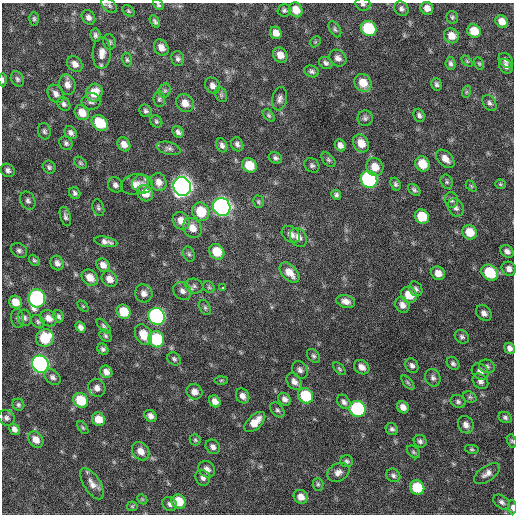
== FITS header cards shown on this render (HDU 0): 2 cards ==
NAXIS1  =                  512 / Axis length
NAXIS2  =                  512 / Axis length

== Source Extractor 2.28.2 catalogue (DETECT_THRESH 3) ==
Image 512 x 512 px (HDU 0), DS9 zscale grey, 1 PNG px = 1 image px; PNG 516 x 516 px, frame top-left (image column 1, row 512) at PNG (2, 3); each listed source drawn as its Kron ellipse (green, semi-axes under 4 px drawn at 4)
Background 583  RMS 18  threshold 53.2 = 3 sigma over >= 5 px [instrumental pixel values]
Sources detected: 215; all 215 listed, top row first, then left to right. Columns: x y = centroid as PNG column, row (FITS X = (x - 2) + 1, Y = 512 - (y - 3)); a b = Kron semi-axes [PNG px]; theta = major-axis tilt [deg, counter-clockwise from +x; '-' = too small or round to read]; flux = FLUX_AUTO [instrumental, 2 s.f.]
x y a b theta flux
363 4 8 6 -13 2800
109 5 9 5 -44 2900
158 5 6 4 -44 2100
427 8 6 6 - 8000
401 9 7 6 - 3700
284 10 6 6 - 2800
296 10 8 6 -55 15000
128 11 7 4 -41 1900
88 17 8 6 -53 4500
452 17 6 5 - 2300
34 19 7 4 -89 2400
155 21 7 4 -59 2800
502 22 7 5 -43 11000
369 28 8 7 - 71000
335 29 9 5 -59 2500
474 31 7 6 - 22000
276 33 6 5 - 8800
95 35 6 5 - 3100
451 36 8 7 - 14000
109 42 8 6 -76 2700
315 42 6 4 45 1600
161 48 8 6 -57 8600
102 53 16 9 87 11000
280 55 8 6 -56 11000
338 58 9 7 -40 5600
178 59 7 6 - 3700
127 60 7 5 -74 2200
506 60 8 6 -50 3700
467 61 6 4 -45 1600
326 63 7 5 -31 3300
450 63 6 5 - 3000
75 64 9 6 -47 7300
479 64 6 4 -62 1600
506 66 8 6 -52 4900
312 71 7 5 -23 3100
17 79 8 6 -63 3200
3 80 6 3 -88 2500
363 83 9 8 - 18000
436 84 6 5 - 2800
67 85 10 8 -77 7700
213 86 8 7 - 6200
165 91 7 5 68 2600
466 92 6 4 71 1500
94 93 9 8 - 21000
56 94 10 7 -56 6000
221 95 7 5 -69 2600
159 99 8 5 -83 2400
280 99 12 7 78 5100
91 101 9 8 - 4500
185 103 10 8 -45 11000
490 103 8 6 -54 3300
64 104 7 6 - 3200
146 111 7 6 - 3000
82 113 8 6 -51 15000
269 115 7 4 -46 2100
419 115 7 5 -67 3300
365 118 7 7 - 3300
156 121 6 5 - 2200
100 123 9 7 -42 39000
44 131 8 6 -76 2900
178 132 6 5 - 3800
71 133 7 5 -49 3900
66 143 7 6 - 3100
361 143 9 7 -59 15000
124 144 7 6 - 8200
237 144 7 6 - 3900
222 145 7 5 -66 4000
340 145 6 5 - 5700
169 148 12 6 -15 4100
275 158 7 5 -26 3100
445 159 11 7 -44 9300
328 160 8 5 -45 2600
80 163 7 5 -41 2400
423 164 8 7 - 24000
249 165 8 6 -42 24000
312 165 8 6 -41 3200
49 167 7 6 - 2700
375 167 9 8 - 14000
8 170 7 6 - 3800
369 179 9 8 - 230000
159 182 9 7 -69 8700
447 182 7 6 - 2400
135 184 14 10 15 11000
143 184 10 9 - 7500
395 184 6 5 - 2800
500 184 5 4 - 1500
115 185 8 7 - 4100
182 186 9 8 - 900000
471 186 6 4 -45 1500
414 190 7 4 -44 2700
75 193 6 5 - 3000
145 193 8 7 - 17000
336 195 5 4 - 2700
451 200 8 7 - 3500
28 201 9 7 -62 4300
258 202 6 5 - 2000
222 207 9 8 - 500000
98 208 8 5 -71 2700
456 208 9 7 -63 4900
201 212 9 8 - 36000
65 216 10 5 -75 3600
422 216 7 7 - 32000
181 221 9 8 - 12000
192 228 10 9 - 13000
470 232 7 7 - 21000
291 234 10 7 -37 7600
298 237 10 7 -54 7000
106 242 12 5 -11 5700
19 250 9 6 -34 3800
507 251 7 5 -35 4900
217 252 8 7 - 28000
189 254 8 5 -74 2700
34 260 6 4 -48 2100
57 263 7 6 - 5000
103 265 7 6 - 7800
509 269 7 6 - 5700
289 273 12 7 -47 14000
438 273 7 6 - 10000
490 273 9 7 -41 47000
90 278 9 7 -43 11000
109 279 9 7 -50 9800
194 286 9 7 -17 4100
209 287 6 5 - 2000
222 287 3 2 - 2700
416 289 8 6 -61 3700
182 291 10 8 -45 6100
144 293 9 8 - 7200
409 295 8 7 - 21000
37 298 9 8 - 240000
346 301 9 6 -14 7200
15 302 7 6 - 14000
402 305 8 6 -56 6800
83 306 6 4 -45 1400
205 308 8 5 -63 2200
124 312 7 6 - 31000
484 313 9 6 -47 5400
58 316 6 5 - 2500
157 316 9 8 - 320000
18 318 9 6 -82 3200
24 318 8 6 -76 3500
48 318 9 7 -40 8900
38 322 7 6 - 2700
104 326 9 4 -48 2600
80 327 6 4 -56 4600
143 335 11 8 -63 20000
105 336 7 5 -48 2300
462 337 7 6 - 3100
45 338 9 8 - 43000
156 339 8 7 - 73000
510 348 6 5 - 5100
103 349 6 5 - 3000
313 356 8 5 -49 2700
174 359 7 6 - 2700
453 363 7 5 -49 2700
40 364 9 8 - 430000
412 366 8 6 -62 4000
487 366 8 6 -20 3300
362 367 8 6 -37 7500
339 369 8 4 -46 1900
300 370 9 7 -55 4600
106 372 6 6 - 6500
480 372 9 7 -45 6300
52 377 9 7 -41 4200
433 378 9 7 -68 4200
221 380 6 4 2 1600
294 381 9 6 -54 6200
480 381 9 6 -43 4700
408 383 9 4 -49 2200
97 388 9 8 - 6300
194 392 8 7 - 7600
243 396 8 6 -59 5900
306 396 8 7 - 53000
470 397 7 5 -21 2300
285 399 7 5 -47 5100
81 400 8 7 - 41000
215 401 6 5 - 7200
344 402 8 5 -50 4100
458 402 8 6 -26 3300
18 405 6 5 - 2600
403 407 6 5 - 8200
358 409 8 7 - 150000
277 410 8 5 -47 3100
150 416 6 5 - 5800
505 417 7 5 -26 2900
6 418 8 7 - 4400
98 419 7 6 - 15000
255 422 12 7 43 15000
466 425 9 7 -61 7000
83 428 7 3 -54 1700
14 429 6 5 - 4900
392 429 6 5 - 3200
36 440 9 7 -52 9200
195 440 5 5 - 1900
420 441 7 6 - 3200
512 441 7 4 -73 1800
213 447 8 6 -48 4900
472 449 7 4 -10 1900
141 451 10 8 -51 10000
413 452 7 5 -41 2100
347 461 6 6 - 2700
207 469 9 7 -38 6300
338 472 12 8 29 7100
487 473 15 7 34 7400
393 475 7 6 - 3300
203 478 8 7 - 4600
92 484 18 8 -58 9000
318 484 6 5 - 2200
417 487 7 7 - 40000
301 497 7 6 - 9200
142 499 6 4 -45 1300
179 502 7 7 - 26000
502 502 9 6 -36 4100
170 504 8 6 -42 3700
132 506 5 5 - 1400
512 507 7 4 -87 3700
At the frame edge (FLAGS 8, measured only in part): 7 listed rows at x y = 363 4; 109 5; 158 5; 3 80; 510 348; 512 441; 512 507